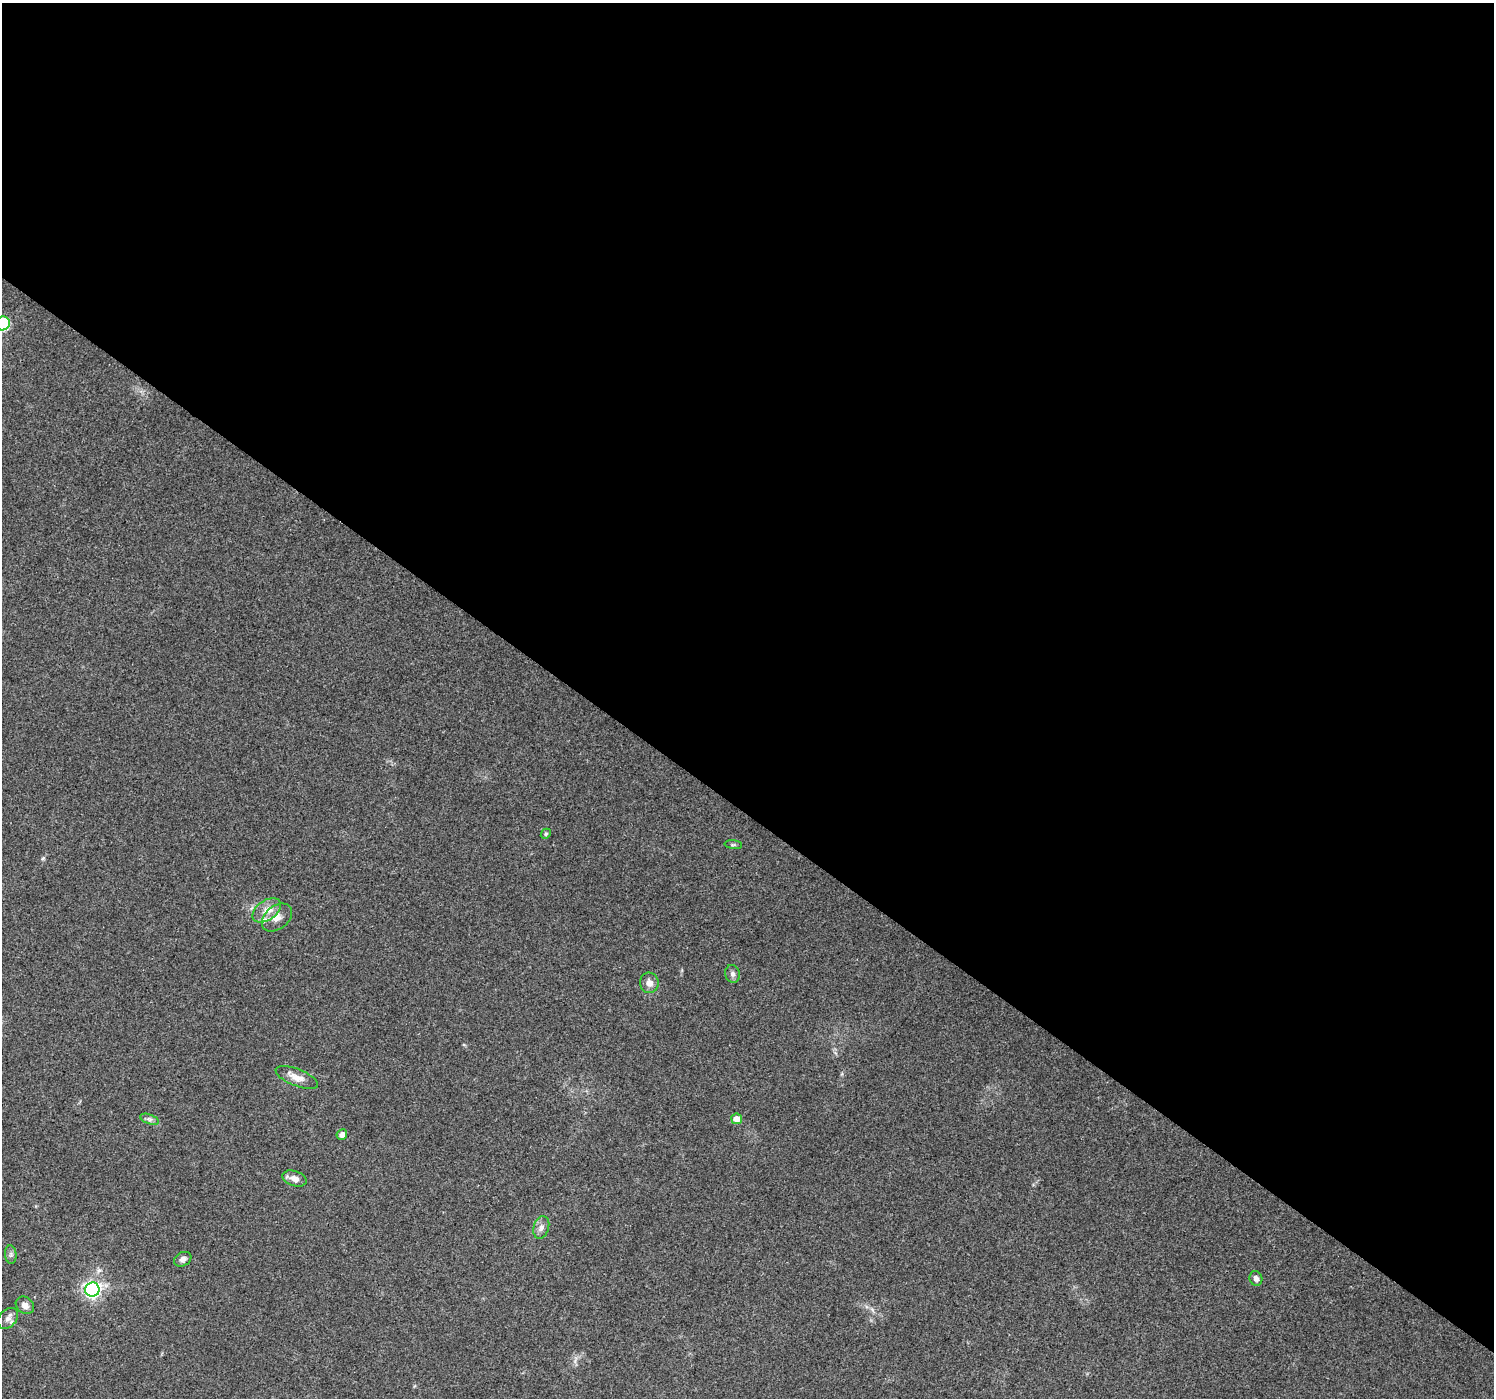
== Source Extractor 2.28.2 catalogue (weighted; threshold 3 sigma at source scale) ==
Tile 3 of 4 x 4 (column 3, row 1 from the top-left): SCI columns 2990-4481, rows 4436-5831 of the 5972 x 6010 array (HDU 1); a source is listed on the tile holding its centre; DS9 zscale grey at full resolution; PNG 1496 x 1400 px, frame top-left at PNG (2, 3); each listed source drawn as its Kron ellipse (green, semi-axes under 4 px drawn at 4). Shown black and unused: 58% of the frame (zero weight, under 3 of 4 exposures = <1% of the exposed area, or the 3 px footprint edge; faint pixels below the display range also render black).
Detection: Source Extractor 2.28.2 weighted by HDU 2 'WHT'; one run over the whole footprint, this tile lists its part. Background 0.0748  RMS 0.0045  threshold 0.0201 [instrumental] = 3 sigma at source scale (4.5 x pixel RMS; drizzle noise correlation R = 1.50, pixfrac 1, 0.0396/0.0396 arcsec/px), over >= 5 px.
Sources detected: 20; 1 inside a brighter listed object's ellipse — not listed separately; the other 19 listed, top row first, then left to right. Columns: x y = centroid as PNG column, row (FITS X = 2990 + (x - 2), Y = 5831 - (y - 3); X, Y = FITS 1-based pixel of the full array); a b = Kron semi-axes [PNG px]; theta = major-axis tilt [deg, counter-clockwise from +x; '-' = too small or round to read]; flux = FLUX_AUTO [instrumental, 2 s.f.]
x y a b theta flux
3 323 7 6 - 38
546 834 5 4 - 0.72
733 845 9 4 -5 0.68
267 910 16 9 35 4.9
277 918 17 11 39 4.6
732 974 9 7 -75 1.6
649 983 10 9 - 2.9
297 1077 22 8 -21 4.5
150 1119 10 5 -21 1.3
737 1119 5 5 - 4.1
342 1134 5 5 - 2.3
295 1179 12 7 -18 3.2
541 1227 11 7 73 2.2
11 1255 9 5 -85 1.2
183 1259 9 6 30 1.9
1256 1278 7 6 - 1.8
92 1290 7 7 - 150
25 1305 10 8 -39 2.5
8 1318 12 8 47 2.4
Isophote crosses this tile's border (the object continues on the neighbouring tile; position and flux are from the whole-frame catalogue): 1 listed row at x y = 3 323